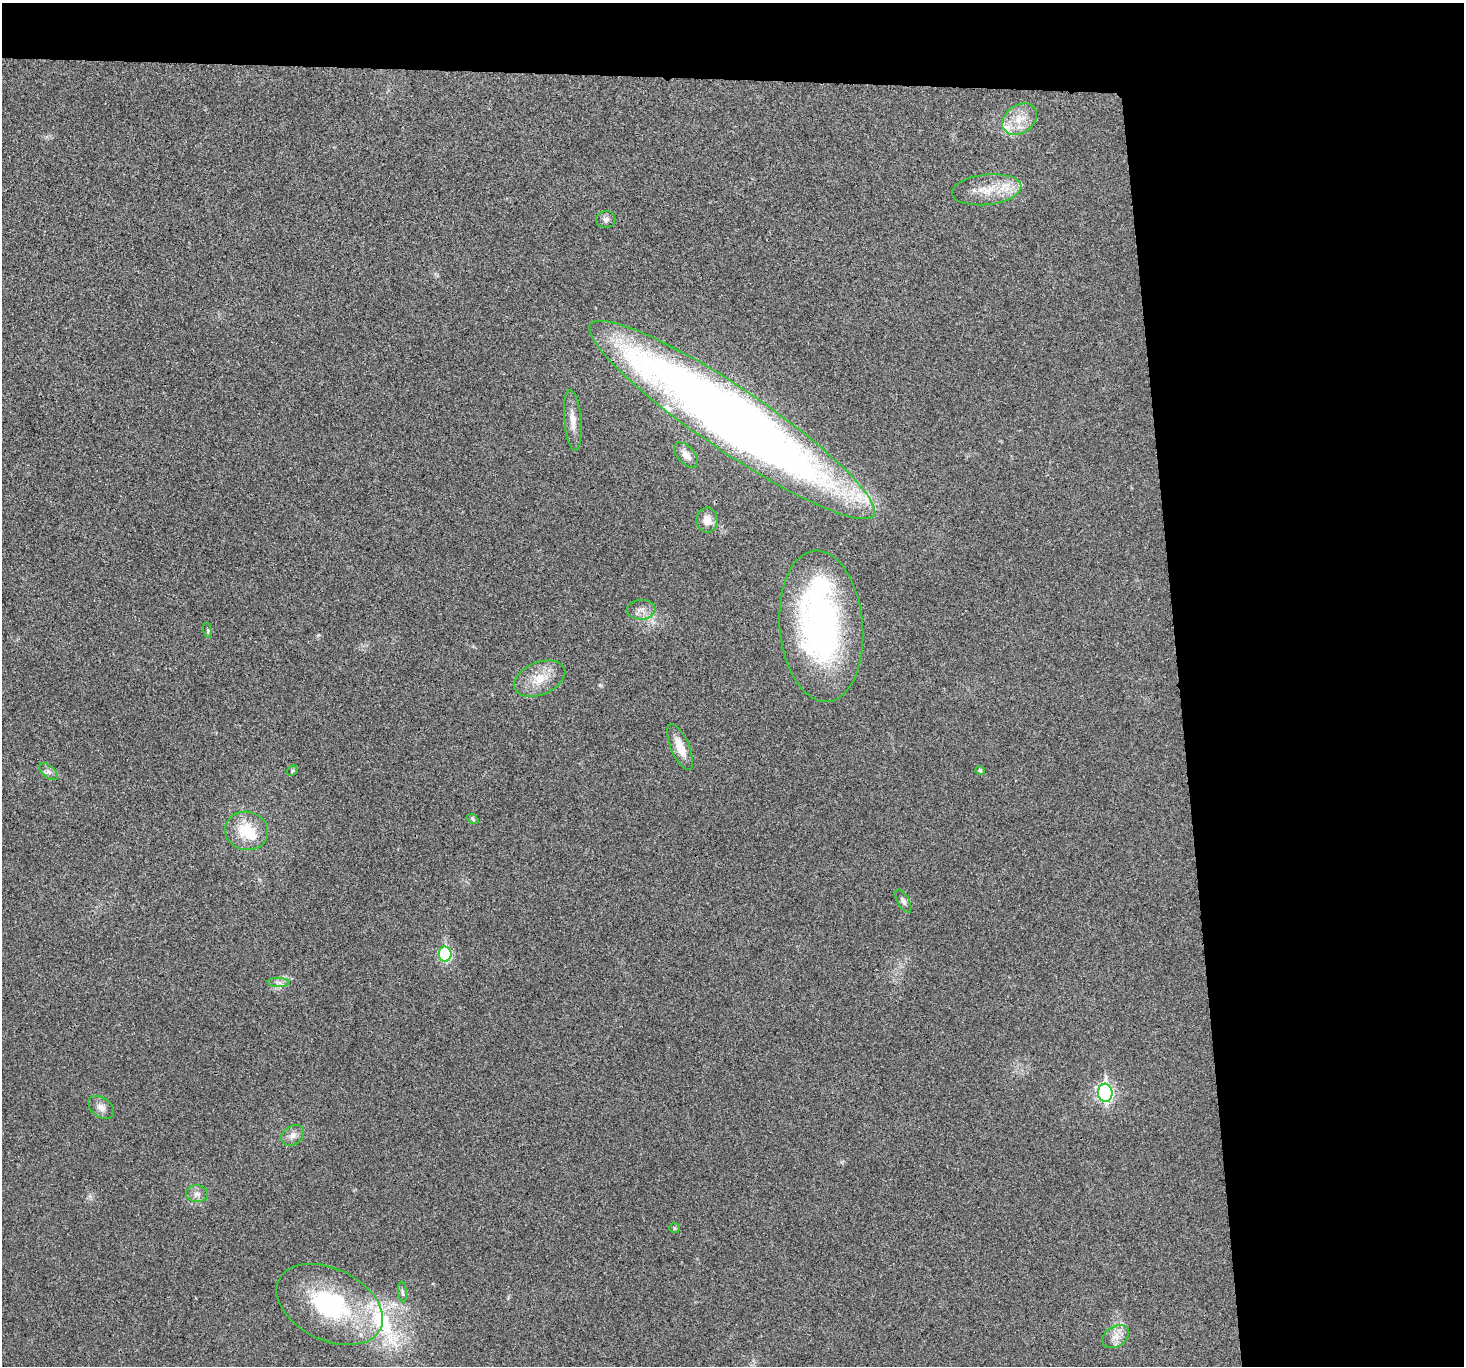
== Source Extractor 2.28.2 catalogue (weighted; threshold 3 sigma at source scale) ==
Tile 3 of 3 x 3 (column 3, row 1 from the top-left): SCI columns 2927-4388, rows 2860-4223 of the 4390 x 4373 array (HDU 1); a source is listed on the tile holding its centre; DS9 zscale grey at full resolution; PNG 1466 x 1368 px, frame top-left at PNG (2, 3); each listed source drawn as its Kron ellipse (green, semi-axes under 4 px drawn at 4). Shown black and unused: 24% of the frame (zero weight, under 3 of 4 exposures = <1% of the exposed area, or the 3 px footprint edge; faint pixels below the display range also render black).
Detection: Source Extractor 2.28.2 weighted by HDU 2 'WHT'; one run over the whole footprint, this tile lists its part. Background 0.0199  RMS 0.006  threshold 0.0269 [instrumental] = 3 sigma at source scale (4.5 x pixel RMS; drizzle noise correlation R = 1.50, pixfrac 1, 0.05/0.05 arcsec/px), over >= 5 px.
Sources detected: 34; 6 inside a brighter listed object's ellipse — not listed separately; the other 28 listed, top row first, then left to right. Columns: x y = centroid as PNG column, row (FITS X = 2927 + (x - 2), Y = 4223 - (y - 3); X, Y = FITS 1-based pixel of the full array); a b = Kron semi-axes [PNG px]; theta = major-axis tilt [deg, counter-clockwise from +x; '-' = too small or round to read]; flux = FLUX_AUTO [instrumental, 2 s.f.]
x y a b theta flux
1020 119 19 14 34 10
987 190 35 15 6 16
606 220 9 8 - 2.4
573 420 30 8 -85 7.3
732 420 171 31 -34 840
686 455 15 8 -49 4.7
707 520 12 10 -90 6.4
641 610 14 10 3 4.2
821 626 76 41 -85 180
208 630 7 3 -77 0.72
540 679 27 16 21 14
680 747 25 9 -66 9.8
980 770 4 4 - 1.2
292 771 6 4 47 0.87
48 772 11 6 -41 2.3
473 819 6 4 -38 0.83
246 831 21 19 -15 20
903 901 13 5 -61 2.1
445 954 8 6 -89 59
279 982 11 4 -3 2.1
1105 1093 9 7 -86 140
101 1107 14 9 -36 3.9
293 1135 12 9 39 4
197 1194 11 8 -4 3.1
674 1228 5 5 - 0.9
402 1292 10 4 -85 1.4
330 1304 56 35 -26 78
1116 1336 14 10 33 5.6
Overlapping masked pixels (flux is a lower limit): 1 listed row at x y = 732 420